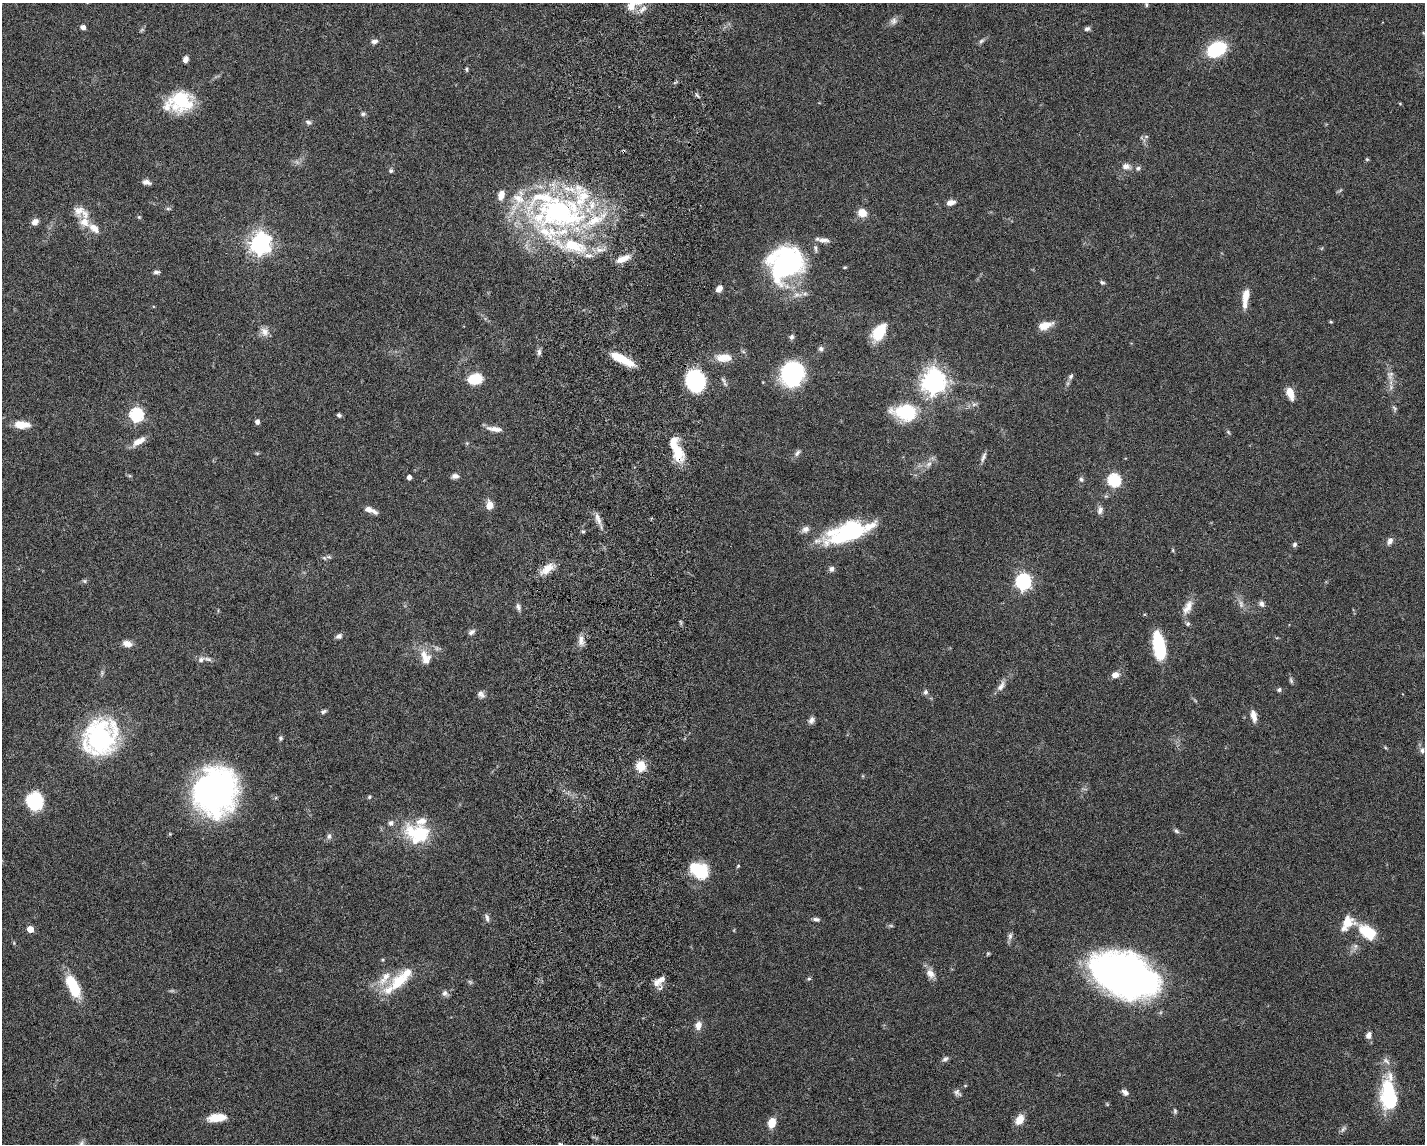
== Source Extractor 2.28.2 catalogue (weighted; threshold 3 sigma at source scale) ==
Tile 8 of 3 x 4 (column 2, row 3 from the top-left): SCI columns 1700-3122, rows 1154-2295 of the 4711 x 4593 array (HDU 1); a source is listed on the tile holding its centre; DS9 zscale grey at full resolution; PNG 1427 x 1146 px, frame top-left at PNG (2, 3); no overlay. Shown black and unused: <1% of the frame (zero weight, under 5 of 9 exposures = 3% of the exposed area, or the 3 px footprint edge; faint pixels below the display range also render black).
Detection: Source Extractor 2.28.2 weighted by HDU 2 'WHT'; one run over the whole footprint, this tile lists its part. Background 0.0589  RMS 0.003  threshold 0.0124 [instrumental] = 3 sigma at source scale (4.09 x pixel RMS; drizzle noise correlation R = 1.36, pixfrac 0.8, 0.05/0.05 arcsec/px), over >= 5 px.
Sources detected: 189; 5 too faint to see at this stretch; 2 inside a brighter object's white glare — not listed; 32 inside a brighter listed object's ellipse — not listed separately; the other 150 listed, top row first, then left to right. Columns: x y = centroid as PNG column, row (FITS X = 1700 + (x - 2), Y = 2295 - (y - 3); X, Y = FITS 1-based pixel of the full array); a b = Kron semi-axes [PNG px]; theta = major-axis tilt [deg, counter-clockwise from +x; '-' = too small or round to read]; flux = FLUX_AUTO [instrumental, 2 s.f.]
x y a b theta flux
1146 5 6 4 -86 0.38
631 6 15 9 60 3
894 21 10 9 - 1.2
83 27 5 4 - 1.3
1087 29 7 5 22 0.73
1424 34 7 3 -39 0.34
374 41 8 6 16 1.1
981 41 9 5 28 0.66
1216 49 16 11 28 19
186 59 6 5 - 1.4
466 69 6 4 -85 0.4
697 95 7 3 -52 0.44
179 101 29 20 13 16
1400 103 5 3 - 0.22
363 114 7 5 4 0.62
308 122 8 6 -34 0.71
1146 136 6 4 -19 0.4
623 151 4 3 - 0.37
1367 159 5 5 - 0.35
1126 166 9 7 -2 1.7
1138 168 7 6 - 0.69
391 171 6 5 - 0.54
146 182 9 6 -12 1.2
951 202 9 6 13 1.6
168 209 6 4 0 0.44
79 210 16 13 62 2.5
558 213 81 43 -10 79
862 213 11 9 -23 3
139 217 6 4 -44 0.34
35 222 7 6 - 1.8
84 222 13 10 -62 3.4
824 240 16 6 -4 1.6
260 243 8 7 - 190
623 259 19 7 23 2.8
786 263 37 29 50 51
156 272 7 5 5 0.72
1102 282 7 5 -26 0.52
719 288 8 5 54 1.7
1245 297 22 7 82 4
1331 322 5 4 - 0.3
1045 325 17 9 17 3.3
265 332 12 10 -69 1.9
879 332 17 10 55 9.5
792 337 7 6 - 0.69
821 349 6 6 - 0.66
539 352 9 5 84 0.86
724 358 20 10 0 3.8
622 359 25 7 -27 8
790 375 22 18 -9 28
1390 375 13 9 77 1.8
1071 376 8 6 63 0.71
475 379 16 11 11 6.6
723 380 7 6 - 0.72
695 381 14 12 -75 42
934 381 8 8 - 270
1290 393 12 6 -72 3.9
974 404 9 4 9 0.75
1394 408 8 4 -52 0.5
905 412 28 18 -5 14
136 415 6 6 - 43
339 415 5 4 - 0.58
257 422 4 4 - 1.2
21 425 16 7 -4 4.4
495 429 20 6 -8 1.9
1228 432 6 4 -48 0.38
139 441 18 8 31 2.6
678 451 27 10 -81 7.4
797 453 10 6 54 0.86
983 457 14 5 67 1
929 464 10 7 40 1.4
455 476 9 6 5 1
409 477 4 4 - 1.3
1081 479 7 5 -73 0.64
1114 480 6 6 - 37
489 505 10 8 79 2.5
369 509 10 7 -17 1.5
1100 510 10 7 77 1.2
598 520 12 7 -79 1.6
805 529 10 8 20 1.4
583 531 5 4 - 0.4
848 532 41 18 19 32
1390 541 9 6 64 1.2
1294 544 6 5 - 0.67
1173 550 6 4 -89 0.31
329 557 6 4 -18 0.44
324 558 6 4 -45 0.44
547 569 20 9 38 3.7
832 569 7 6 - 0.99
84 581 7 5 -21 0.44
1023 581 7 6 - 79
1261 604 8 7 - 0.9
518 607 10 6 -71 0.94
1188 607 21 10 60 2.8
1188 624 6 6 - 0.53
471 632 9 6 38 0.89
339 636 7 6 - 0.98
581 641 14 8 -89 1.8
127 644 11 7 -18 2
1159 646 23 10 -79 19
424 655 15 10 -69 3.1
201 659 10 6 30 1
1115 675 9 6 13 1.8
1291 681 8 5 -64 0.55
1001 686 16 7 61 1.8
1279 690 6 5 - 0.61
925 692 7 6 - 0.69
481 694 10 8 -44 1.2
323 711 8 5 22 0.63
1254 716 13 6 -79 2.2
811 720 8 6 66 1.2
100 737 33 29 57 45
280 738 6 5 - 0.49
1385 747 6 3 -21 0.32
1422 750 8 6 88 0.9
641 766 5 5 - 17
215 791 47 41 69 75
369 797 5 5 - 0.39
34 801 14 13 - 17
1176 831 8 5 -40 0.59
419 833 38 23 -15 15
329 836 9 6 89 0.8
738 866 5 4 - 0.28
699 870 19 13 -27 13
487 918 12 5 -76 0.91
816 919 9 5 -9 0.74
1347 922 19 18 - 4.9
30 929 5 5 - 3.5
1368 932 14 9 -36 13
1010 936 10 6 76 0.91
1355 946 8 6 82 0.9
988 953 6 4 1 0.34
382 960 5 4 - 0.31
930 974 13 9 -51 2.1
1124 975 52 31 -23 170
809 978 5 5 - 0.39
399 981 31 16 44 9
656 982 11 8 -76 1.8
73 986 21 9 -65 14
445 993 10 7 -38 0.97
698 1025 11 8 76 2
1368 1035 10 7 71 1.2
945 1059 9 6 37 0.75
1125 1092 9 6 -35 1.1
1390 1092 37 13 -83 16
957 1093 11 7 -44 0.94
1175 1111 7 5 -90 0.49
217 1118 18 8 6 4.9
1019 1120 11 8 55 3.3
772 1123 8 6 77 5.2
1343 1129 11 4 51 0.71
Overlapping masked pixels (flux is a lower limit): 3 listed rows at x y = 623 151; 695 381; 678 451
Isophote crosses this tile's border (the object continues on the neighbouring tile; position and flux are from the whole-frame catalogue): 2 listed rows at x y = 631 6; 1424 34